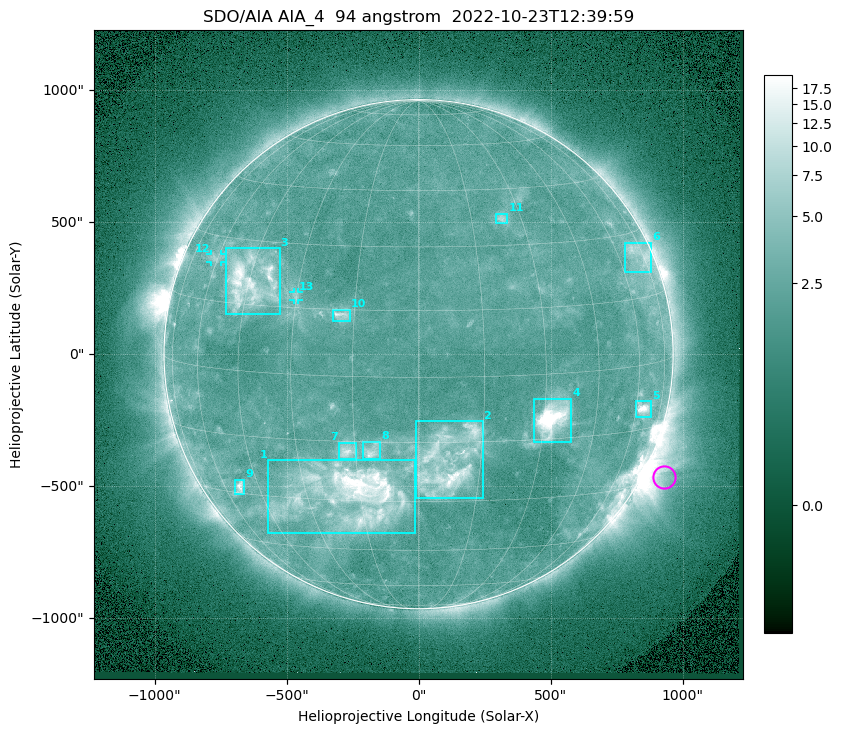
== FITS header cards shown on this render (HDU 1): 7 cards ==
TELESCOP= 'SDO/AIA '           / For AIA: SDO/AIA
INSTRUME= 'AIA_4   '           / For AIA: AIA_ATA1, AIA_ATA2, AIA_ATA3 or AIA_AT
WAVELNTH=                   94 / [angstrom] Wavelength
WAVEUNIT= 'angstrom'           / Wavelength unit: angstrom
DATE-OBS= '2022-10-23T12:39:59.137' / [ISO] Date when observation started; ISO 8
CTYPE1  = 'HPLN-TAN'           / CTYPE1: HPLN
CTYPE2  = 'HPLT-TAN'           / CTYPE2: HPLT

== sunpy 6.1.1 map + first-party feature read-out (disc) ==
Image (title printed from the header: SDO/AIA AIA_4  94 angstrom  2022-10-23T12:39:59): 1024 x 1024 px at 2.4 arcsec/px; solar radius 964 arcsec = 402 px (full disc in frame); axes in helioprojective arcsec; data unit not stated in the header (colour bar unlabelled)
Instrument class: DISC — disc imager (sunpy class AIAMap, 94 A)
Bright regions (active regions / flare kernels): reference = the median radial profile (limb darkening/brightening removed); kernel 9 px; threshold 5 sigma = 2.89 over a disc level ~2.23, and >= 1.15x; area >= 12 px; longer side >= 10 px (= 24 arcsec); searched inside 0.97 R_sun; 13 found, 13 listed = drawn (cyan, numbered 1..; 2 of them under ~33 arcsec drawn as corner ticks so the feature stays visible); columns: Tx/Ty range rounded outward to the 5 arcsec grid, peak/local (2 s.f.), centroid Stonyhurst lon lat
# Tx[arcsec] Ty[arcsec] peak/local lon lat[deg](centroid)
1 -570..-15 -680..-400 11 -18 -28
2 -10..245 -545..-255 7.3 +7 -20
3 -730..-525 150..400 8.1 -44 +20
4 440..580 -335..-165 19 +32 -10
5 820..880 -240..-175 8 +64 -10
6 780..880 310..425 3.4 +71 +25
7 -305..-235 -395..-335 4.9 -17 -17
8 -210..-145 -395..-330 4.7 -11 -17
9 -695..-660 -530..-475 6.2 -53 -28
10 -325..-260 125..170 4.6 -18 +14
11 295..335 495..535 3.2 +24 +37
12 -790..-745 350..380 2.8 -61 +25
13 -475..-455 205..235 2.5 -30 +18
Off-limb structures (1.02-1.3 R_sun): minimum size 162 px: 7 found; the strongest spans PA ~225..265 deg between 1.02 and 1.3 R_sun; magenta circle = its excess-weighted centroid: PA ~245 deg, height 1.08 R_sun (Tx ~930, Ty ~-465 arcsec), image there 3.2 x the reference